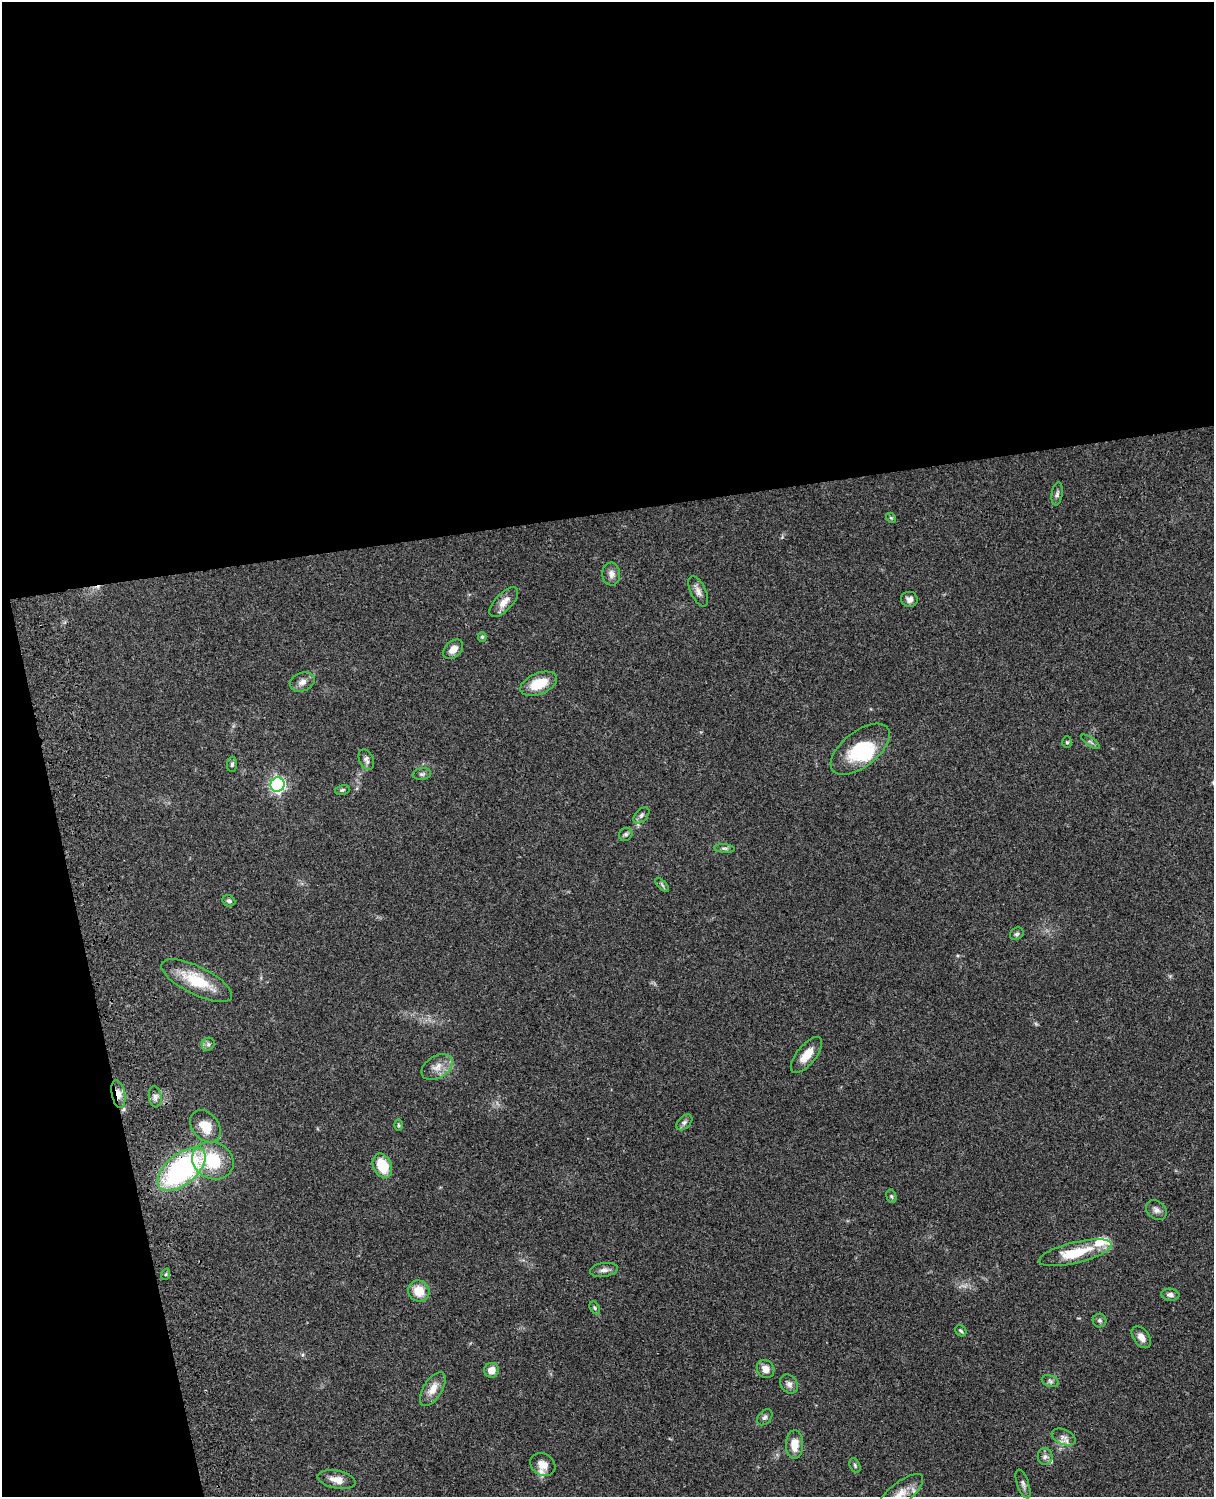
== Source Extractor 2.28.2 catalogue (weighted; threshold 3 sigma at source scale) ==
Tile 1 of 4 x 3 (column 1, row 1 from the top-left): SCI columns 122-1333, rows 3268-4762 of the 5086 x 4926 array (HDU 1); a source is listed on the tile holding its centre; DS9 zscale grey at full resolution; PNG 1216 x 1499 px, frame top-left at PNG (2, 2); each listed source drawn as its Kron ellipse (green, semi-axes under 4 px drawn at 4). Shown black and unused: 39% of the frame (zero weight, under 3 of 4 exposures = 6% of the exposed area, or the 3 px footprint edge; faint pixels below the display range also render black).
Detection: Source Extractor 2.28.2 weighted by HDU 2 'WHT'; one run over the whole footprint, this tile lists its part. Background 0.0794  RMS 0.0058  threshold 0.0262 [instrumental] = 3 sigma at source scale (4.5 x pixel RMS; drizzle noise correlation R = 1.50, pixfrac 1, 0.05/0.05 arcsec/px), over >= 5 px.
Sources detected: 67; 1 inside a brighter object's white glare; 1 cosmic-ray / hot-pixel residue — neither listed nor drawn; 4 inside a brighter listed object's ellipse — not listed separately; the other 61 listed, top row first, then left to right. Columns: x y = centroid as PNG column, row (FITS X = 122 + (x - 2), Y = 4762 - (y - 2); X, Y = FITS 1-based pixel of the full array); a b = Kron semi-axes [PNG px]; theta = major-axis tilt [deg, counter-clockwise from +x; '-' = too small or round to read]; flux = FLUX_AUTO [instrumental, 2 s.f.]
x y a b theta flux
1057 494 11 5 81 1.7
891 518 5 4 - 0.7
611 574 11 9 -87 3.3
698 591 16 7 -64 3.2
909 599 8 7 - 2.6
504 602 19 8 47 5.4
482 637 5 4 - 0.88
453 649 11 8 44 4.5
302 682 13 9 21 3.5
539 684 19 10 22 14
1067 742 6 5 - 0.98
1090 742 11 2 -35 0.97
860 749 35 18 38 27
366 759 11 7 -68 2
232 764 7 5 88 1.2
422 774 9 6 9 1.4
277 785 7 7 - 140
342 790 7 5 11 1.1
641 815 10 6 46 1.7
626 834 7 6 - 1.2
724 848 10 4 -5 1.3
662 885 9 3 -46 0.96
229 901 6 5 - 1.3
1017 934 7 6 - 1.3
197 981 39 14 -27 22
208 1044 7 6 - 1.4
806 1055 22 9 51 7.8
437 1067 17 11 31 6.1
118 1094 14 6 -79 4.7
155 1097 10 6 -83 2.3
684 1122 9 6 45 1.6
398 1125 6 4 -89 0.7
205 1126 18 13 -51 9.7
213 1161 21 18 -26 25
382 1166 12 9 -66 16
181 1169 28 15 40 110
891 1196 7 5 -72 0.96
1156 1210 11 9 -37 2.6
1075 1253 37 10 13 20
604 1270 14 7 9 2.8
166 1274 5 3 - 0.66
419 1291 11 10 - 10
1170 1295 9 6 -7 2.1
595 1308 7 4 -61 0.92
1099 1320 7 6 - 1.4
961 1331 6 5 - 1.1
1141 1337 12 8 -54 4.3
766 1369 9 8 - 4.2
491 1370 7 7 - 5.1
1050 1381 9 5 -20 1.4
789 1384 10 8 -55 2.4
433 1389 19 9 58 6.7
765 1417 9 6 49 1.8
1064 1437 13 7 -23 3.1
795 1444 14 8 89 7.6
1045 1457 8 7 - 2
543 1464 13 11 -32 5
855 1465 8 5 -65 1
337 1480 19 9 -11 5.9
1023 1484 15 6 -71 2.1
899 1495 29 11 40 8.9
Overlapping masked pixels (flux is a lower limit): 2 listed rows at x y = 118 1094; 181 1169
Isophote crosses this tile's border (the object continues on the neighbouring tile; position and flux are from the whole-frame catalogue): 1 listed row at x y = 899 1495